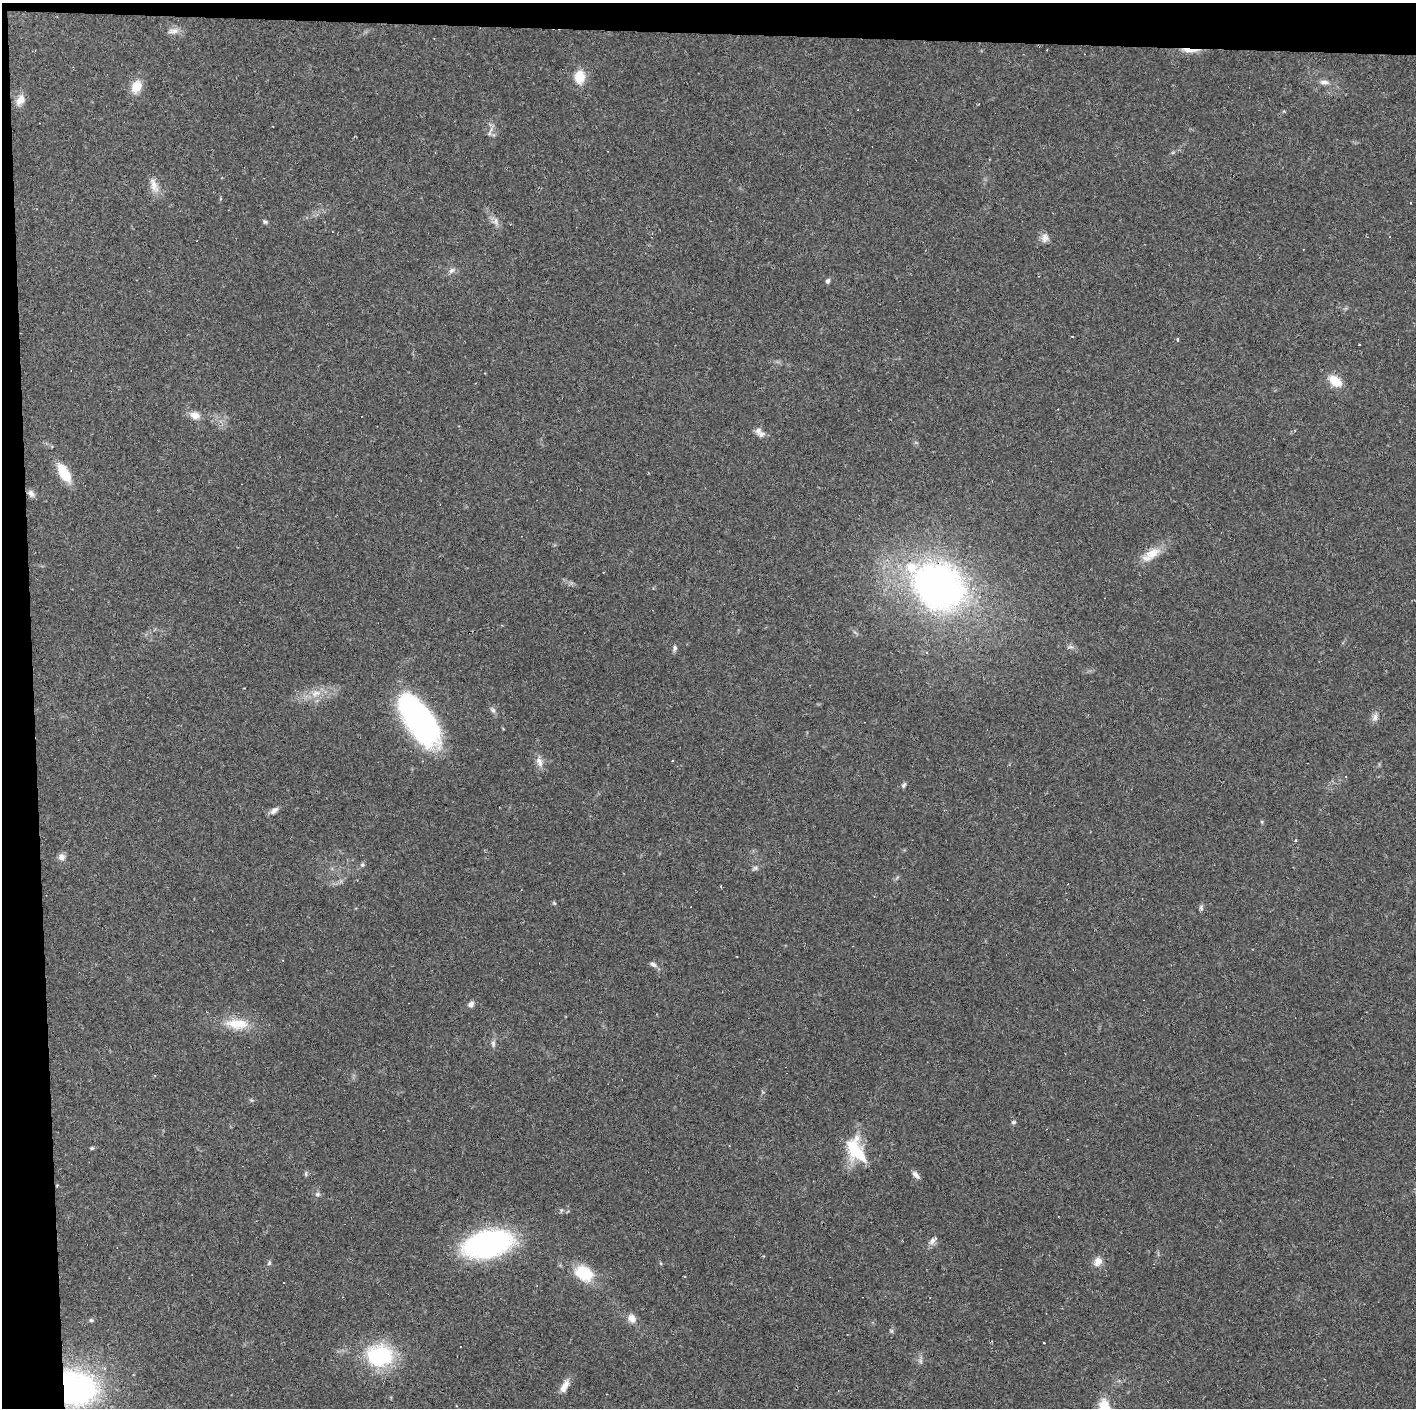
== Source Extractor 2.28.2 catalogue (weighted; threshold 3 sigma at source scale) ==
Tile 1 of 3 x 3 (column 1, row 1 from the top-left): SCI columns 1-1414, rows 2813-4218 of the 4243 x 4220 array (HDU 1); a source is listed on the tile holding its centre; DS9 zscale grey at full resolution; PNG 1418 x 1410 px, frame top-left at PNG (2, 3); no overlay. Shown black and unused: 4% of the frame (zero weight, under 2 of 3 exposures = <1% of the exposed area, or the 3 px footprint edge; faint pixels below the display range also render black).
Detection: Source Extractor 2.28.2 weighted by HDU 2 'WHT'; one run over the whole footprint, this tile lists its part. Background 0.0866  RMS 0.0065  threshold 0.0292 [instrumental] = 3 sigma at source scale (4.5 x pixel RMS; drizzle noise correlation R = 1.50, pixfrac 1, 0.05/0.05 arcsec/px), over >= 5 px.
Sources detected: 78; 11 cosmic-ray / hot-pixel residue — not listed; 2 inside a brighter listed object's ellipse — not listed separately; the other 65 listed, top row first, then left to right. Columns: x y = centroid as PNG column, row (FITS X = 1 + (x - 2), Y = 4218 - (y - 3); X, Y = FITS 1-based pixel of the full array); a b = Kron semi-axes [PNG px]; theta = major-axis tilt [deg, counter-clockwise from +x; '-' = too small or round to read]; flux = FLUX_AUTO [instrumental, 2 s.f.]
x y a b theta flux
173 31 16 7 7 3.9
1190 50 25 5 -4 6.2
580 77 13 10 87 13
1324 82 12 6 -8 3.1
136 86 16 12 66 8.9
20 100 15 10 57 5.4
490 133 10 4 77 1.7
154 185 23 9 -71 6.1
496 221 11 6 -81 2.9
265 222 7 5 -31 1.3
1045 238 13 9 82 3.8
451 270 9 6 39 2.2
1039 276 4 3 - 0.46
828 281 6 5 - 1.6
1072 336 3 2 - 0.65
1177 339 4 3 - 1
1359 345 3 3 - 1.8
1335 381 17 10 -37 11
195 415 12 9 -18 5.6
761 434 10 8 16 2.7
64 473 15 8 -59 24
31 494 11 7 -50 2.8
1151 554 30 12 34 12
938 586 49 40 -30 280
1071 647 8 4 -1 1.5
674 648 8 6 78 1.7
926 652 4 3 - 0.98
316 693 15 8 12 7.1
493 710 9 6 -54 2
1375 717 12 7 69 2.9
419 720 55 24 -56 170
672 760 3 2 - 0.7
539 762 15 8 -76 4.4
904 785 8 5 53 1.3
274 810 12 7 39 2.9
1262 822 6 3 -72 0.71
61 857 9 8 - 3.1
362 865 6 5 - 1.1
755 868 7 6 - 1.5
554 903 6 4 -45 0.82
653 965 10 5 -26 2.2
471 1004 8 6 49 2.4
237 1024 32 14 -4 16
493 1043 10 5 -89 2
251 1100 6 4 -44 0.85
1013 1122 6 5 - 1.1
92 1148 5 4 - 0.83
856 1150 32 18 -62 29
306 1174 8 4 83 1.1
916 1175 11 6 -49 2.8
317 1194 8 5 27 1.5
932 1240 13 6 44 3
488 1243 32 17 13 200
1098 1261 13 10 52 5.1
269 1263 7 4 66 1.1
584 1273 21 16 -28 23
632 1318 12 10 -49 4.8
91 1320 6 5 - 1.2
891 1331 6 5 - 0.97
460 1347 3 3 - 1.7
380 1356 30 24 -3 52
921 1361 7 4 72 1.4
565 1386 17 8 59 5.8
76 1388 38 33 -33 150
1104 1406 21 15 -58 15
Overlapping masked pixels (flux is a lower limit): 2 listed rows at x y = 1190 50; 76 1388
Isophote crosses this tile's border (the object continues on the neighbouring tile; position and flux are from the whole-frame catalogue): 2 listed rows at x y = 76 1388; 1104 1406